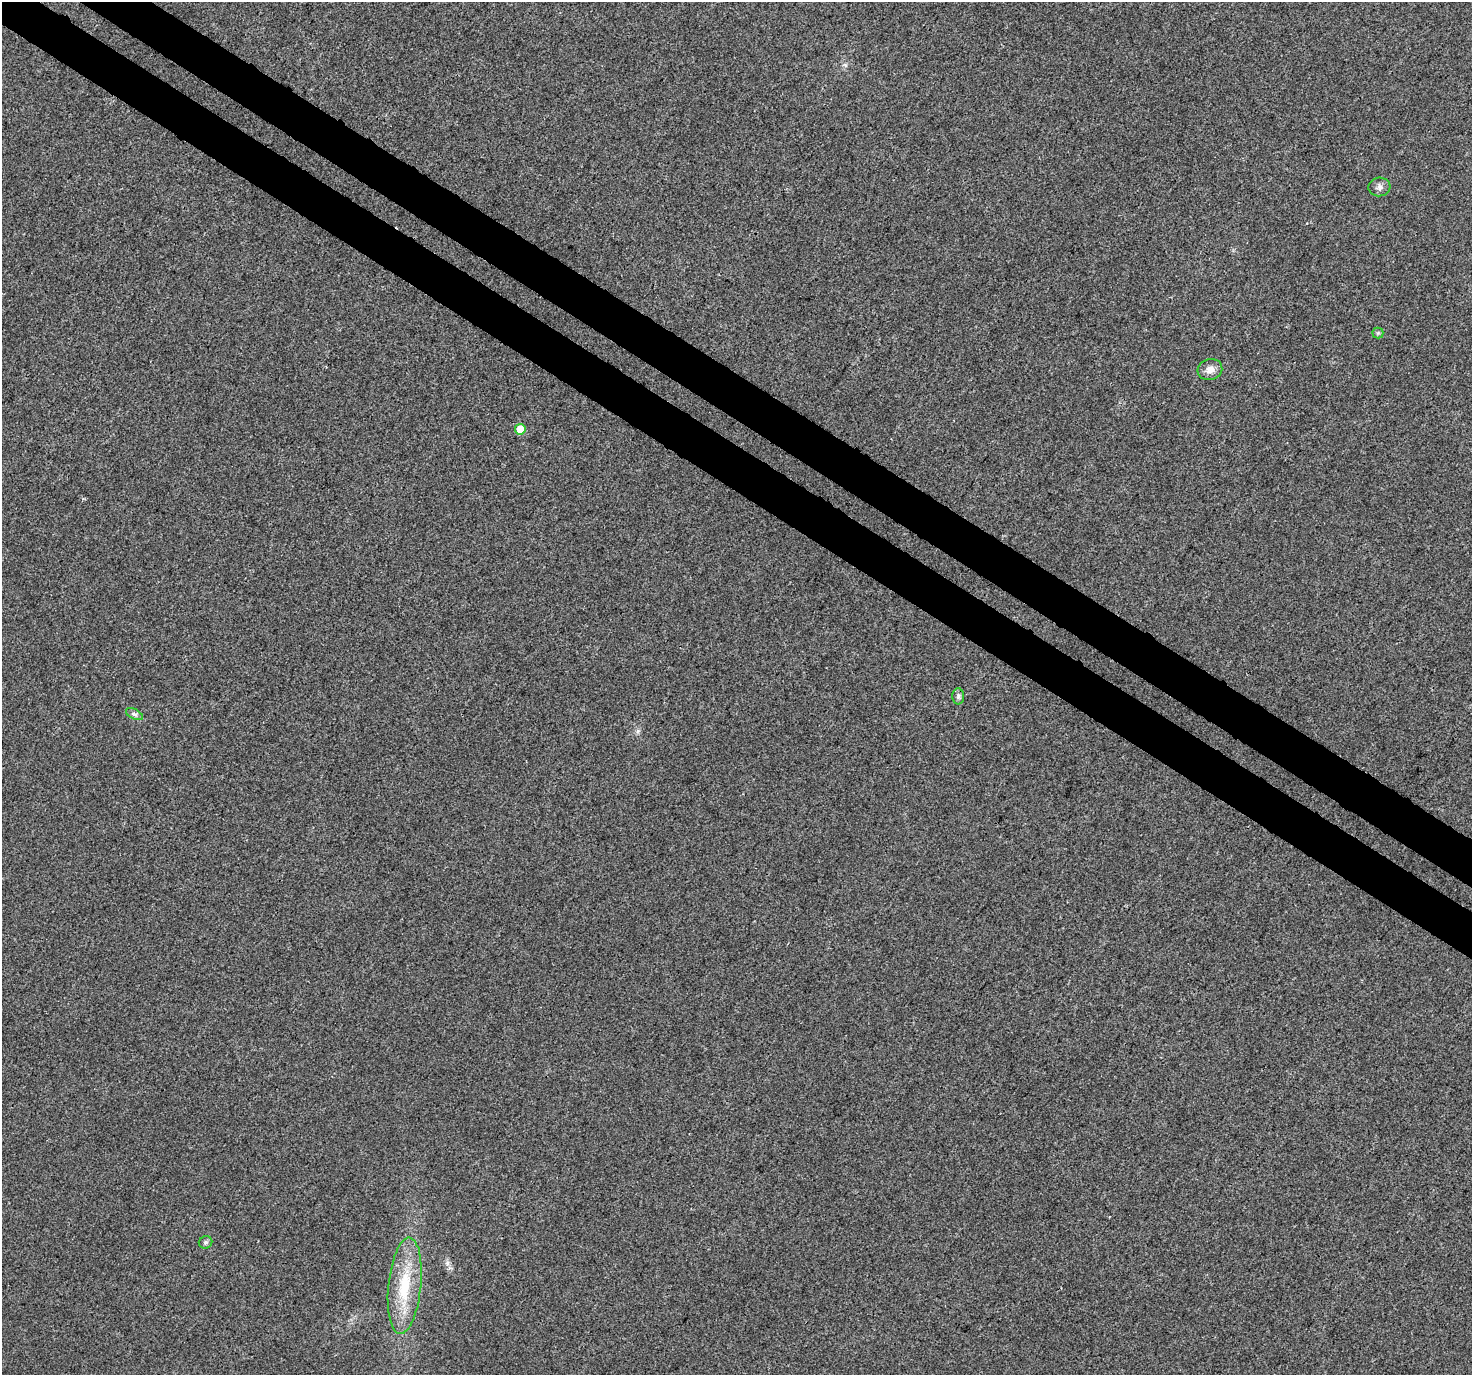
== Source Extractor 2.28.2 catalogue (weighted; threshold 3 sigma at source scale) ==
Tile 11 of 4 x 4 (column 3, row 3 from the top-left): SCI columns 2976-4445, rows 1608-2980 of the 5958 x 6028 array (HDU 1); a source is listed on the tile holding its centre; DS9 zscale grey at full resolution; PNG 1474 x 1377 px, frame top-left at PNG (2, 2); each listed source drawn as its Kron ellipse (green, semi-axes under 4 px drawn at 4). Shown black and unused: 6% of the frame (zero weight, under 3 of 4 exposures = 5% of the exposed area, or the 3 px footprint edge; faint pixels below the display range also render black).
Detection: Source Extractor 2.28.2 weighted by HDU 2 'WHT'; one run over the whole footprint, this tile lists its part. Background 0.00295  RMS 0.0026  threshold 0.0118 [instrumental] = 3 sigma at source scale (4.5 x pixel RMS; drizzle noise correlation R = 1.50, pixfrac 1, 0.0396/0.0396 arcsec/px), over >= 5 px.
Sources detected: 8; all 8 listed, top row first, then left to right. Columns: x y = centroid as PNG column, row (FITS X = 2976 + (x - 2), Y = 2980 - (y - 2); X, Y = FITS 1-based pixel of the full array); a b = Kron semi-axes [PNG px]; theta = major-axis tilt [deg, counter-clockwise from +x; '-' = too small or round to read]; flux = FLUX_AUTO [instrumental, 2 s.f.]
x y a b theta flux
1379 187 11 9 6 1.2
1378 333 5 5 - 0.46
1210 370 12 10 17 2
520 429 5 5 - 5.1
958 696 8 6 89 0.73
134 714 9 5 -27 0.74
205 1242 7 6 - 0.57
405 1286 48 16 84 13